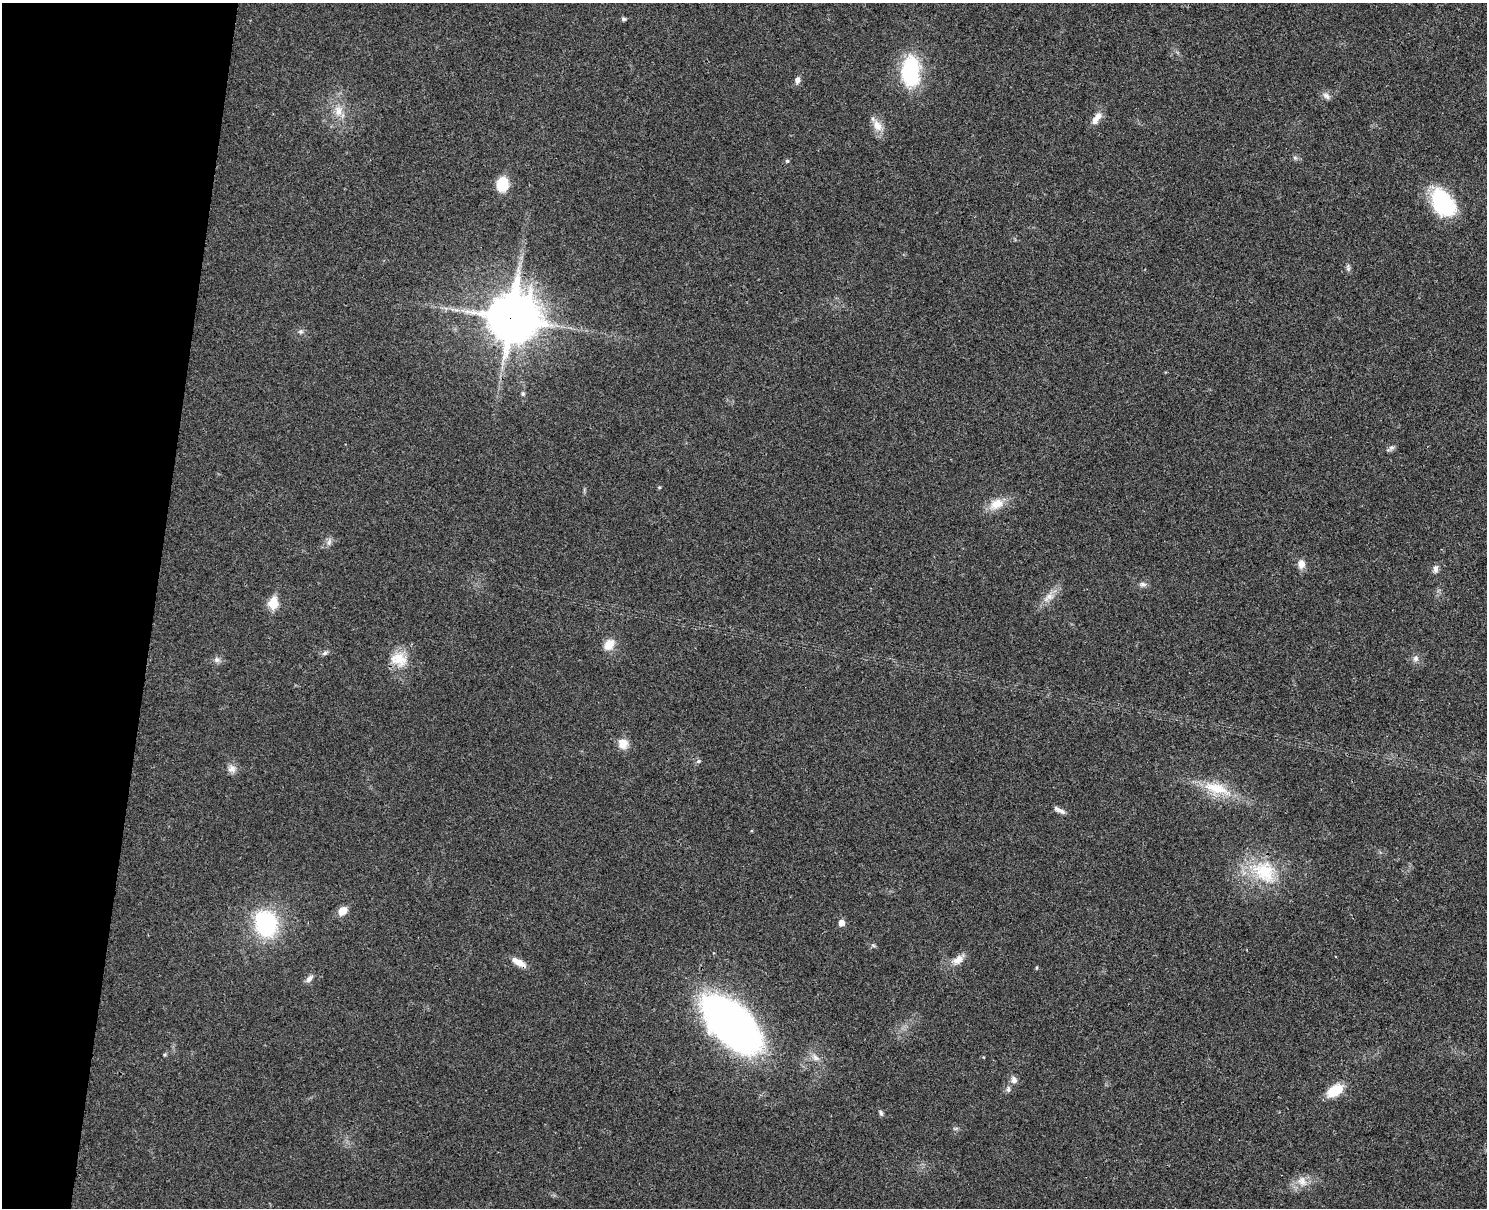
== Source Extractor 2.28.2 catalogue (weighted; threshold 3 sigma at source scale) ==
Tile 7 of 3 x 4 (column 1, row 3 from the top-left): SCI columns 173-1657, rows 1223-2428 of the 4917 x 4852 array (HDU 1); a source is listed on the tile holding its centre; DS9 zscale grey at full resolution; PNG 1489 x 1210 px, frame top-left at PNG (2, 3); no overlay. Shown black and unused: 10% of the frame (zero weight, under 3 of 4 exposures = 6% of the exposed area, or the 3 px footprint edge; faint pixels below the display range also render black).
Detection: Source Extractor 2.28.2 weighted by HDU 2 'WHT'; one run over the whole footprint, this tile lists its part. Background 0.0314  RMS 0.0048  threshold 0.0215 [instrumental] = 3 sigma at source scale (4.5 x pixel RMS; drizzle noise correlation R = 1.50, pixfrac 1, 0.05/0.05 arcsec/px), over >= 5 px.
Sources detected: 51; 1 inside a brighter listed object's ellipse — not listed separately; the other 50 listed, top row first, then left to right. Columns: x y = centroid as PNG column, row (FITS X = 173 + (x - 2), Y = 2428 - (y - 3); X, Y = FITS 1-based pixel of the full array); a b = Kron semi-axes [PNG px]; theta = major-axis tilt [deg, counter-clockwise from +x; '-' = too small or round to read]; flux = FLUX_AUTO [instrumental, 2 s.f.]
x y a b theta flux
624 19 4 4 - 1.1
910 72 39 23 89 31
797 80 9 6 73 1.9
1326 96 11 7 -40 2
338 111 14 9 -84 4.8
1098 116 11 8 46 3.1
877 126 15 9 -62 5.3
1295 158 6 4 -44 0.84
787 161 5 5 - 0.7
502 184 12 10 87 14
1442 203 31 21 -55 36
1348 268 9 5 -90 1.2
510 318 18 13 82 1400
526 318 12 10 -82 330
301 331 7 6 - 1.2
523 394 5 5 - 0.93
1391 448 9 5 7 1.2
659 487 4 4 - 0.52
996 504 19 12 28 7.3
329 542 9 5 65 1.7
1301 564 11 8 -88 3.6
1435 569 10 6 85 1.9
1143 584 10 6 -11 1.5
1048 597 17 9 34 4.3
273 603 6 6 - 22
609 644 15 11 53 5.7
325 653 7 5 44 1.1
1416 658 8 7 - 1.9
399 659 24 18 -21 10
216 660 8 8 - 1.7
623 744 12 12 - 4.9
698 761 7 5 21 0.91
232 769 11 9 4 2.7
1217 788 41 14 -16 16
1059 810 16 5 -28 2.3
1264 872 34 28 -45 26
342 911 10 8 47 4.7
841 923 5 5 - 3.7
266 924 24 19 -70 48
873 945 6 4 -20 0.74
958 960 18 10 31 4.4
519 962 20 7 -31 4.6
309 979 11 6 51 2
732 1024 54 27 -44 280
816 1058 13 7 -38 2.6
1014 1080 8 8 - 2.3
1008 1089 8 5 -88 1.2
1335 1090 18 11 33 11
881 1113 8 5 -74 1
1302 1181 14 11 -78 4.4
Overlapping masked pixels (flux is a lower limit): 2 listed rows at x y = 510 318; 519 962